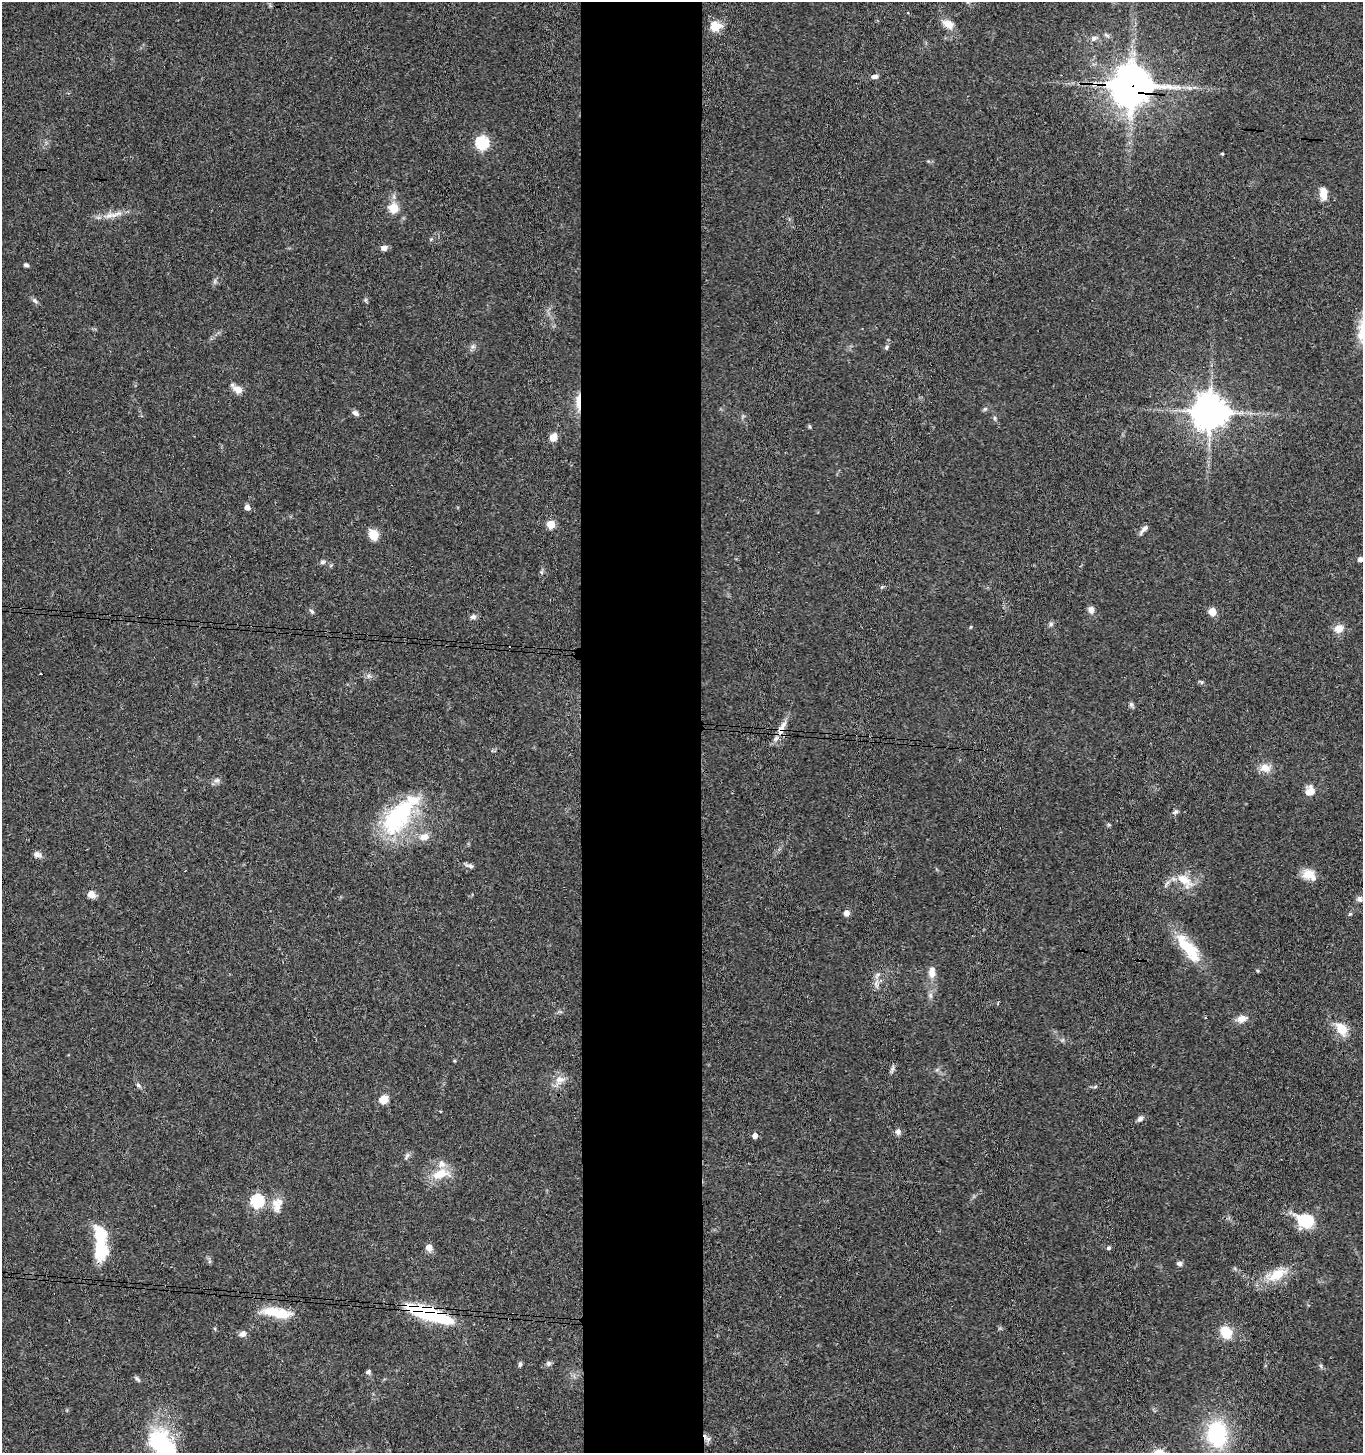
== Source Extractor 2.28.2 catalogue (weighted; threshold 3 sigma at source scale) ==
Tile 5 of 3 x 3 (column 2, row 2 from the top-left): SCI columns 1565-2925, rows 1458-2908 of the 4443 x 4369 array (HDU 1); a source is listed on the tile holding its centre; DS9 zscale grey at full resolution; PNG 1365 x 1455 px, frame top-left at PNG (2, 2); no overlay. Shown black and unused: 9% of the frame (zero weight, under 3 of 4 exposures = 6% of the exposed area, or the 3 px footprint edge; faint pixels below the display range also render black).
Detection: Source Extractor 2.28.2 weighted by HDU 2 'WHT'; one run over the whole footprint, this tile lists its part. Background 0.0671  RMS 0.0053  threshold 0.024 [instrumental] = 3 sigma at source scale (4.5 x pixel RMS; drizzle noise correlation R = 1.50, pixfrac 1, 0.05/0.05 arcsec/px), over >= 5 px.
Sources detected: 99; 1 inside a brighter object's white glare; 1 cosmic-ray / hot-pixel residue — not listed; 3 inside a brighter listed object's ellipse — not listed separately; the other 94 listed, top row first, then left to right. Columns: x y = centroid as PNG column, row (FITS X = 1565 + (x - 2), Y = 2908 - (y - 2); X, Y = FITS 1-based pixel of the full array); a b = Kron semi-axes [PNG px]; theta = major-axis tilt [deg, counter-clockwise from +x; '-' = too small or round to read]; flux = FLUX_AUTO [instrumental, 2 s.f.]
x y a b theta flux
948 24 16 10 -29 4.9
715 26 14 12 -5 7.2
1106 35 8 4 -36 1.1
1094 38 9 7 34 1.8
875 76 8 5 16 1.8
1131 85 14 12 0 1600
482 142 6 6 - 63
1222 154 3 3 - 0.63
1323 193 14 8 -86 5.9
394 208 5 5 - 26
109 215 12 6 38 3.1
431 239 6 3 19 0.62
384 248 8 6 3 2.2
26 265 5 4 - 1.2
215 281 7 4 71 1
365 300 7 4 -90 0.83
35 301 9 5 -51 1.4
473 346 7 6 - 1.4
886 347 7 5 56 1
237 389 15 8 -36 4.6
578 401 23 6 -90 6.1
985 409 6 5 - 0.93
1210 412 10 10 - 1200
355 413 8 5 -33 1.9
995 418 6 4 -90 0.82
809 426 6 4 -71 0.62
553 437 9 7 63 4.4
247 507 5 5 - 2.9
551 524 5 5 - 18
1144 529 15 5 48 2.2
373 535 11 9 -62 8.3
1360 559 8 6 -7 1.5
323 562 7 5 3 1.2
541 572 6 5 - 0.9
1091 610 9 7 -79 2.5
312 611 7 5 -43 1
1213 612 5 5 - 13
473 617 8 6 7 1.6
1051 624 6 6 - 1.1
1339 628 10 9 - 5.3
41 674 2 2 - 0.47
1131 704 8 5 -64 1.1
782 728 27 8 63 6
1265 768 13 10 -14 5.4
217 780 9 6 14 1.8
1310 791 11 10 - 5.8
1175 812 9 6 30 1.3
398 817 55 28 52 54
1109 825 6 4 -19 0.66
424 837 14 9 13 4.9
37 854 10 7 -13 2.2
469 866 12 5 -13 1.6
1308 874 15 12 23 6.9
1183 879 29 11 -31 9.9
91 894 7 6 - 5.1
1360 899 9 7 -77 1.9
847 913 5 5 - 3.8
1350 914 5 4 - 0.65
1188 948 45 15 -51 22
932 972 15 9 89 4.4
877 975 11 5 50 2.1
1242 1019 15 9 17 4.1
1341 1029 18 11 -58 9.2
892 1069 10 5 66 1.4
559 1080 14 13 - 5
138 1085 5 5 - 1.1
1095 1087 6 4 19 0.72
384 1099 8 7 - 7.4
1140 1118 8 5 41 1.8
898 1132 8 7 - 2
755 1136 5 5 - 3.1
407 1156 12 4 59 1.4
440 1174 26 12 10 11
257 1201 6 6 - 67
277 1205 21 13 81 7
1306 1220 18 14 -7 21
100 1235 46 13 -80 23
429 1248 9 8 - 3.1
1108 1248 6 4 -20 0.83
1179 1264 7 5 -3 1.7
1276 1275 31 14 23 13
277 1313 37 11 -9 15
429 1313 47 11 -19 52
215 1329 5 3 - 0.52
1226 1332 17 13 -55 9.9
243 1334 9 7 16 2.2
548 1363 7 7 - 1.4
520 1364 6 5 - 1
1321 1366 7 4 -72 0.83
368 1372 6 5 - 1.1
137 1379 10 4 -55 1.1
1217 1434 26 20 -85 46
708 1439 10 7 -22 2.1
163 1445 48 28 -61 50
Overlapping masked pixels (flux is a lower limit): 4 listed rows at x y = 1131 85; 578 401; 782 728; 429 1313
Isophote crosses this tile's border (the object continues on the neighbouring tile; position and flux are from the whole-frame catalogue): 2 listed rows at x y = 1360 559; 163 1445